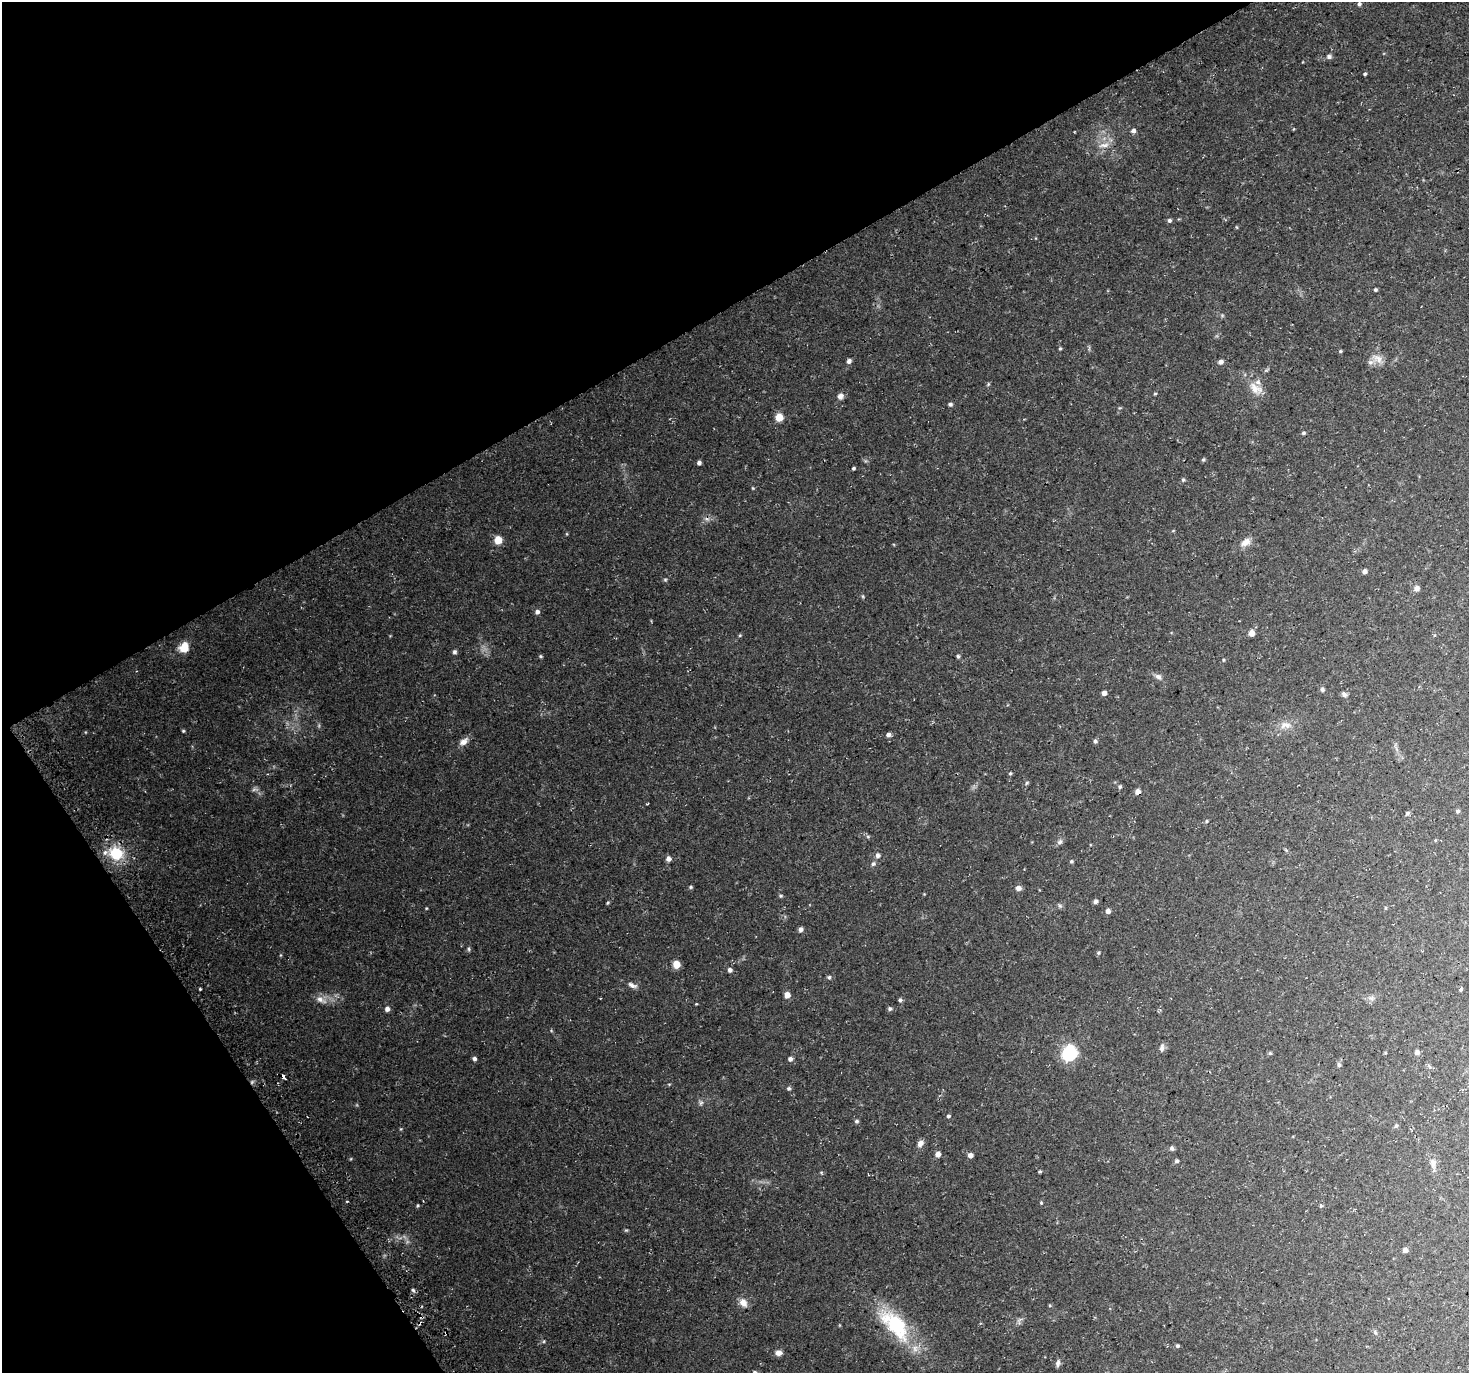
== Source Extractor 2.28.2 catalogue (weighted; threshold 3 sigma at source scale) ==
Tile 5 of 4 x 4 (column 1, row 2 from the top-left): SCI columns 34-1500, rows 2937-4307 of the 5930 x 5812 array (HDU 1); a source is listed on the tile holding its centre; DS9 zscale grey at full resolution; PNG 1471 x 1375 px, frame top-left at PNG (2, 2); no overlay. Shown black and unused: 30% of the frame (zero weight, under 3 of 4 exposures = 3% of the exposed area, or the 3 px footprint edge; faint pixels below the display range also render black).
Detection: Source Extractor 2.28.2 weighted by HDU 2 'WHT'; one run over the whole footprint, this tile lists its part. Background 0.0573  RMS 0.0044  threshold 0.0199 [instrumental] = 3 sigma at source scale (4.5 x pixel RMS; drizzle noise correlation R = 1.50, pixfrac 1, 0.0396/0.0396 arcsec/px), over >= 5 px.
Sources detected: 130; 2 too faint to see at this stretch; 3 cosmic-ray / hot-pixel residue — not listed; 1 inside a brighter listed object's ellipse — not listed separately; the other 124 listed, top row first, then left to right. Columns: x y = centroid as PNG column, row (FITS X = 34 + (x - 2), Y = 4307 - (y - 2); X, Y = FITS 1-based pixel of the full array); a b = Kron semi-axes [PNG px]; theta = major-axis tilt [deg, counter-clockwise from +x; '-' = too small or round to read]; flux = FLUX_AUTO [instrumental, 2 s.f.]
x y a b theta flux
1359 4 5 4 - 0.87
1329 56 6 5 - 1.3
1365 74 4 3 - 0.61
1133 131 6 5 - 1.2
1104 145 18 7 11 3.4
1169 220 5 5 - 0.89
1236 227 5 3 - 0.36
1375 290 4 4 - 0.59
1060 348 4 4 - 0.51
1340 351 5 4 - 0.51
1377 358 19 11 -28 4.5
849 361 5 4 - 1.5
1220 362 6 5 - 1.7
988 384 6 3 72 0.51
1256 389 20 13 -37 5.8
1155 394 4 4 - 0.43
840 396 8 7 - 1.8
950 404 5 5 - 0.97
779 417 5 5 - 9
1303 433 5 5 - 0.74
1203 460 5 5 - 0.61
699 463 4 4 - 1.2
854 468 3 3 - 0.6
1183 480 5 5 - 0.69
753 488 4 4 - 0.42
498 540 5 5 - 9.4
1245 542 16 9 33 3.4
1365 571 5 4 - 2
665 580 5 5 - 0.58
1416 588 6 5 - 2.4
863 596 6 4 -89 0.53
537 612 6 5 - 1.5
1251 633 6 5 - 3.1
740 635 5 4 - 0.47
184 647 10 8 63 7.5
455 652 6 5 - 0.94
541 656 5 4 - 0.55
958 656 5 4 - 0.7
1223 660 4 4 - 0.4
1158 677 9 7 -28 1.7
1322 689 6 5 - 0.87
1104 693 4 4 - 2.1
1344 694 8 6 -45 1.2
1285 725 17 9 0 3.9
183 731 4 4 - 0.52
888 735 5 5 - 1.5
1095 741 5 5 - 0.94
463 742 12 7 35 2.8
1010 773 4 4 - 0.52
1027 783 6 4 33 0.58
1120 787 6 5 - 0.77
1138 792 5 5 - 2.7
647 804 3 2 - 0.35
1458 811 5 4 - 0.77
1407 813 5 5 - 0.84
1206 821 5 4 - 0.6
868 837 5 5 - 0.63
1435 840 5 3 - 0.38
1060 842 8 7 - 1.2
116 853 16 14 -26 15
878 855 7 6 - 1.4
668 859 6 5 - 2
1071 861 4 4 - 0.61
873 864 6 5 - 1
691 887 5 4 - 0.6
1018 888 6 5 - 2.5
781 896 6 4 1 0.64
1096 901 5 5 - 1.3
608 903 5 3 - 0.48
1060 906 6 5 - 0.74
426 908 4 3 - 0.35
1385 908 5 3 - 0.42
1108 911 5 5 - 1.8
801 929 6 5 - 1.4
469 949 6 5 - 0.68
1098 953 6 5 - 0.65
676 964 5 5 - 7.8
730 970 6 5 - 1.3
829 977 5 5 - 0.8
632 985 13 6 -22 2
200 989 3 3 - 0.47
1461 990 5 3 - 0.64
787 995 5 5 - 3.9
1371 998 10 7 27 1.7
321 1000 18 9 -28 3.5
900 1000 5 5 - 0.81
696 1004 5 3 - 0.33
387 1009 6 5 - 1.7
890 1009 5 5 - 0.86
1162 1048 12 6 80 1.5
1417 1052 5 5 - 1.7
1270 1053 5 5 - 0.61
1069 1054 7 6 - 85
474 1059 5 4 - 1.2
790 1059 6 5 - 1.3
1339 1065 6 5 - 0.86
283 1076 4 3 - 6.1
789 1088 5 5 - 0.8
701 1103 8 6 88 1
948 1116 5 4 - 0.73
857 1121 5 5 - 0.86
1396 1125 6 5 - 0.74
401 1129 5 3 - 0.43
920 1143 8 6 55 2.3
1172 1148 6 5 - 1.1
938 1154 5 5 - 2.7
970 1155 5 5 - 2.2
1177 1161 5 5 - 0.85
1433 1163 13 8 -85 2.6
1040 1171 4 3 - 0.54
1041 1203 5 4 - 0.46
418 1205 4 4 - 0.55
1321 1206 5 4 - 0.54
626 1230 6 4 0 0.52
1405 1250 5 4 - 2.2
413 1290 5 5 - 0.82
743 1303 12 9 -55 2.9
1020 1320 8 5 44 1.1
895 1324 53 23 -47 32
1375 1332 6 5 - 0.73
446 1333 4 3 - 0.51
1177 1346 5 4 - 0.78
778 1353 8 6 0 2.2
1058 1363 9 6 78 1.4
Overlapping masked pixels (flux is a lower limit): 3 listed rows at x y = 1138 792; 283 1076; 446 1333